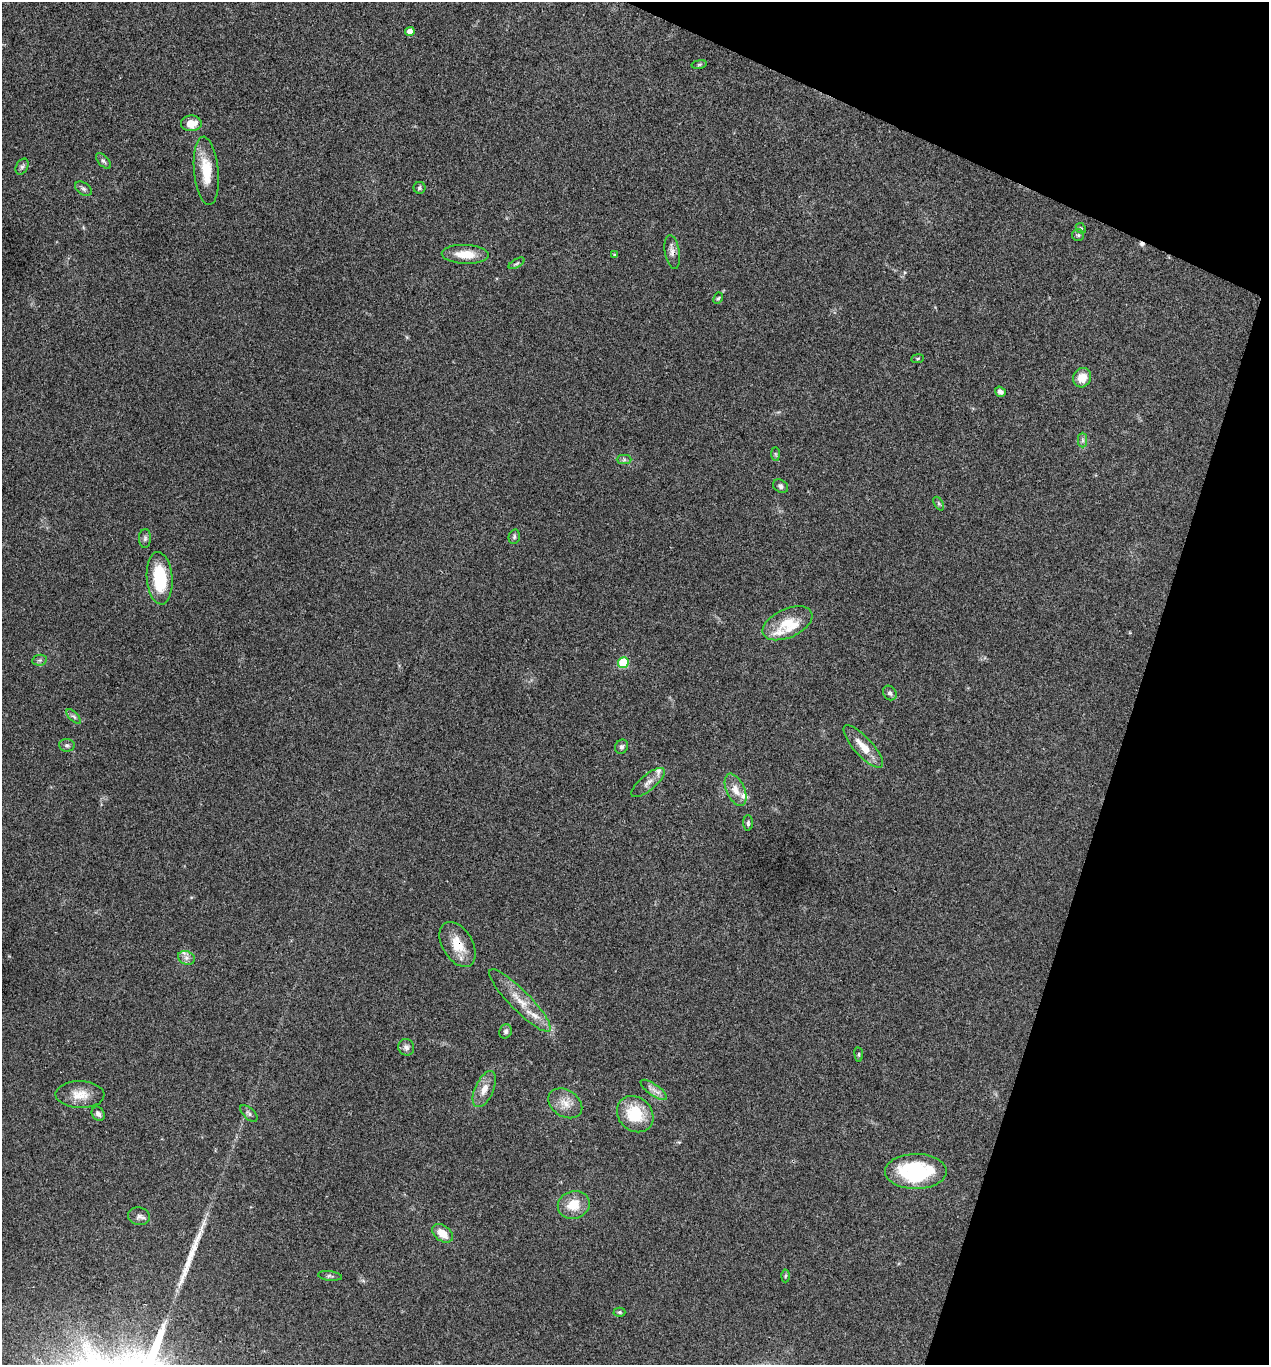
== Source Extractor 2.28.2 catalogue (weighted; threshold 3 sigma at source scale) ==
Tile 8 of 4 x 4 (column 4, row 2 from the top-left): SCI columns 3937-5203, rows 2732-4094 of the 5470 x 5459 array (HDU 1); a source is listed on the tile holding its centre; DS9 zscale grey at full resolution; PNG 1271 x 1367 px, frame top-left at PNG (2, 2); each listed source drawn as its Kron ellipse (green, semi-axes under 4 px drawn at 4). Shown black and unused: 16% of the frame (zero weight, under 3 of 4 exposures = <1% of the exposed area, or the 3 px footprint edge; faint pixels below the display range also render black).
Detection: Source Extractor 2.28.2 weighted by HDU 2 'WHT'; one run over the whole footprint, this tile lists its part. Background 0.0608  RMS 0.0055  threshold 0.0247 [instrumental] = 3 sigma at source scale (4.5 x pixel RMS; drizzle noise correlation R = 1.50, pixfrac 1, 0.05/0.05 arcsec/px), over >= 5 px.
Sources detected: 64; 1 cosmic-ray / hot-pixel residue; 1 long thin detection or spike segment (spike, bleed or trail) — neither listed nor drawn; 5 inside a brighter listed object's ellipse — not listed separately; the other 57 listed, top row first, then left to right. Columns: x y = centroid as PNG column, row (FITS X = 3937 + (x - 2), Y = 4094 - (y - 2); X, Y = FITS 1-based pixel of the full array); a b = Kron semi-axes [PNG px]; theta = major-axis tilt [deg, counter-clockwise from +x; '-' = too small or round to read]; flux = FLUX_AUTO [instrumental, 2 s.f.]
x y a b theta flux
410 32 4 4 - 4.3
699 64 8 4 9 0.78
191 123 10 8 4 7.5
103 161 9 5 -48 1.3
22 167 8 5 63 1.4
206 171 34 12 -85 15
419 188 6 6 - 1
83 189 9 6 -32 1.5
1081 228 5 4 - 0.72
1078 235 6 6 - 0.97
672 252 17 7 -80 3.1
465 254 23 9 -2 10
614 255 4 3 - 0.57
517 263 9 3 30 0.94
718 298 6 4 64 0.75
917 359 6 4 7 0.69
1082 378 10 9 - 7
1000 392 5 4 - 1.9
1083 440 7 4 -90 1.3
775 454 7 4 -89 0.8
624 460 7 4 0 1.1
781 486 8 6 -35 1.6
939 504 7 4 -58 0.84
514 537 7 5 76 1
145 538 9 6 88 1.5
160 578 26 13 -85 27
787 623 26 14 24 13
40 660 7 5 11 1.3
623 663 5 5 - 28
890 693 8 6 -50 1.5
74 717 9 4 -45 1.2
67 745 8 6 -6 1.4
622 747 7 6 - 1.4
863 747 27 9 -48 9.1
648 783 21 7 40 3.9
735 790 17 9 -66 6.1
748 823 7 5 -89 1.1
458 945 24 15 -59 12
186 958 9 6 -20 2.4
520 1000 43 10 -46 12
506 1031 7 6 - 1.5
406 1047 8 8 - 2.2
859 1054 7 4 -83 0.79
484 1089 19 9 65 5.7
654 1090 15 5 -35 3.3
80 1095 24 13 -2 8.6
565 1103 18 13 -32 7
249 1113 11 5 -43 1.6
98 1114 7 6 - 1.9
635 1114 20 16 -43 22
916 1171 31 17 0 45
574 1205 16 13 19 11
139 1216 11 8 -11 2.3
442 1233 11 7 -37 7.7
330 1276 12 4 -6 1.3
785 1276 6 4 87 0.78
619 1312 6 4 -1 0.77
Overlapping masked pixels (flux is a lower limit): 2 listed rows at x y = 672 252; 458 945